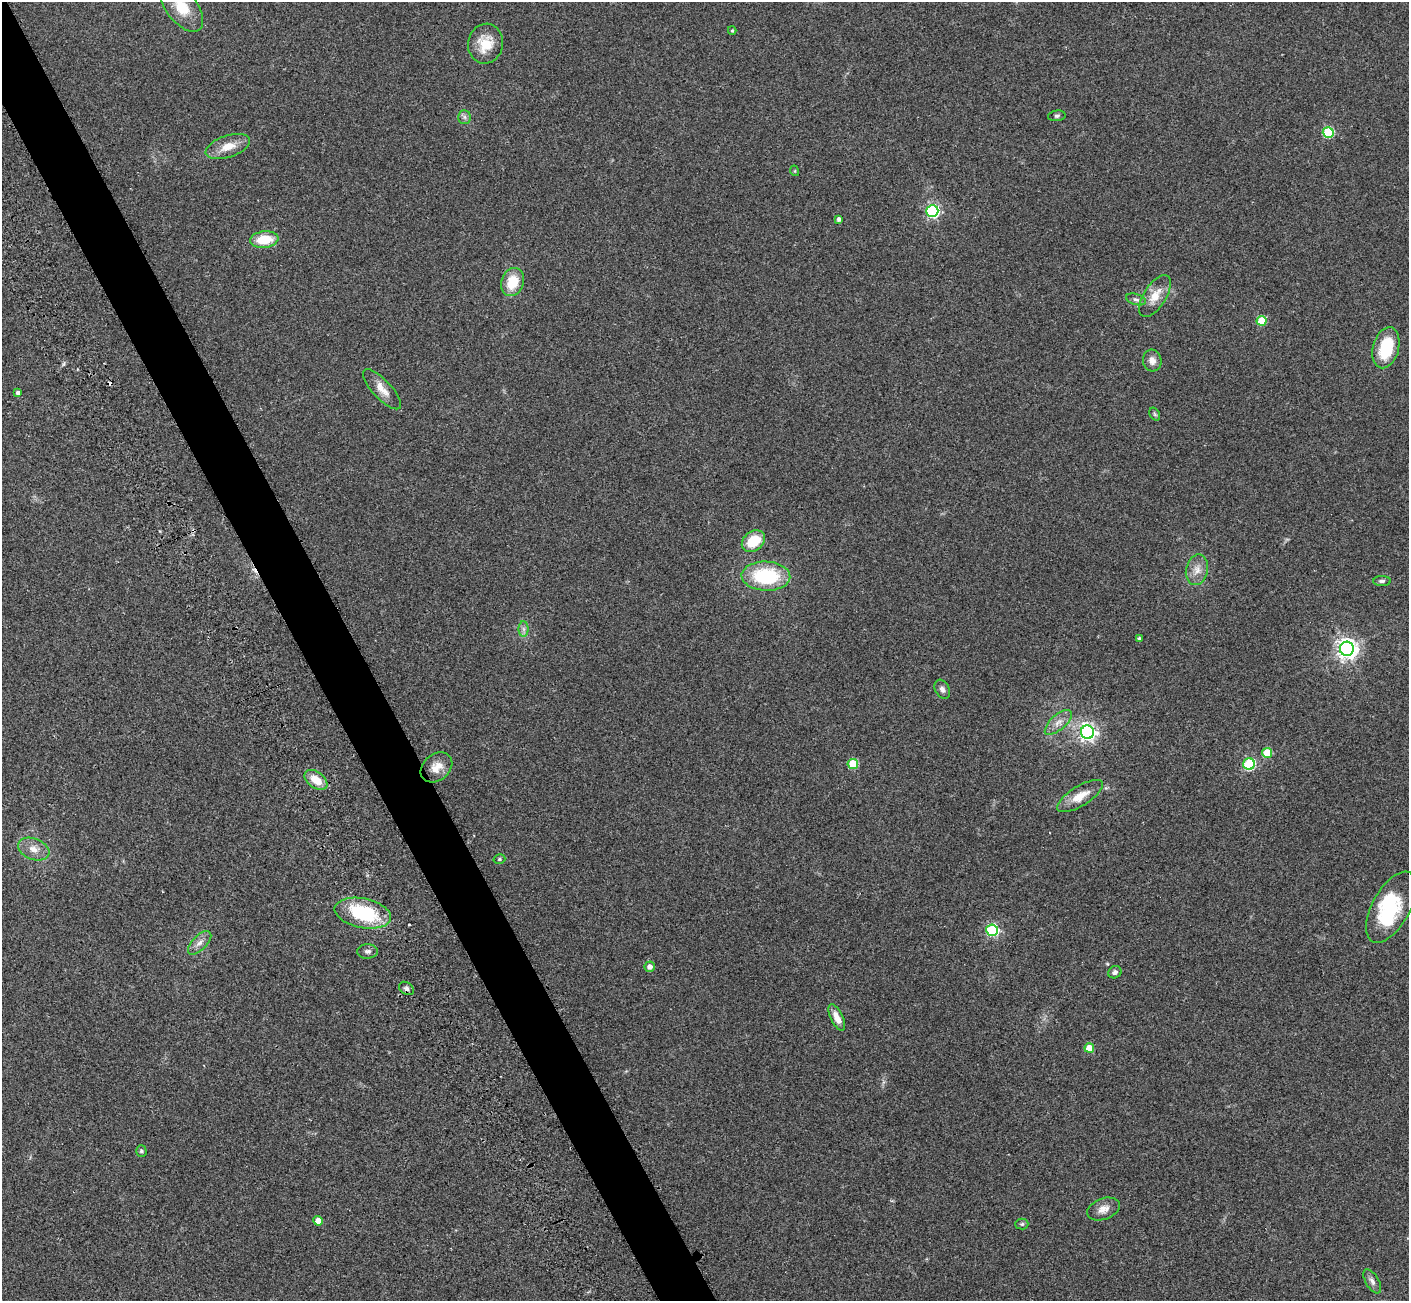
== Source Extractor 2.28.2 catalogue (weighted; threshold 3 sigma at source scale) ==
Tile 11 of 4 x 4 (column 3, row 3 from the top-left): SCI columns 2929-4335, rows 1690-2988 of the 5822 x 5851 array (HDU 1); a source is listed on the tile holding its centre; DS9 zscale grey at full resolution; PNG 1411 x 1303 px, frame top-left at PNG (2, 2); each listed source drawn as its Kron ellipse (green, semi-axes under 4 px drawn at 4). Shown black and unused: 4% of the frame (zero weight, under 2 of 3 exposures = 7% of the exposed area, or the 3 px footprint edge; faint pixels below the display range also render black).
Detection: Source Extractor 2.28.2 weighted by HDU 2 'WHT'; one run over the whole footprint, this tile lists its part. Background 0.0562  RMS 0.0082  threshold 0.0368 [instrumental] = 3 sigma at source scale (4.5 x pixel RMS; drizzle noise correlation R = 1.50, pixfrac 1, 0.05/0.05 arcsec/px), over >= 5 px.
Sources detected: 56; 1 inside a brighter object's white glare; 2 cosmic-ray / hot-pixel residue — neither listed nor drawn; the other 53 listed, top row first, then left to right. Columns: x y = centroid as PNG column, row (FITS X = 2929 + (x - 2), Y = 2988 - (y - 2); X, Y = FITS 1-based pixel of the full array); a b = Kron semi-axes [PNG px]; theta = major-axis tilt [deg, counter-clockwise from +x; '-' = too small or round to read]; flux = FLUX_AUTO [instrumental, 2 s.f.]
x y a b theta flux
182 7 29 15 -52 25
732 31 4 3 - 1
486 44 20 17 78 17
1057 116 9 5 7 1.6
464 117 7 6 - 2
1328 132 5 5 - 64
228 147 23 11 18 12
795 171 5 3 - 0.74
932 211 6 6 - 150
839 219 4 4 - 2.6
264 239 14 8 6 20
513 282 14 11 69 19
1155 296 24 11 57 12
1136 299 10 5 -17 2
1262 321 5 5 - 32
1386 348 21 13 75 34
1152 361 11 9 -76 5.2
382 389 26 9 -47 8.9
18 392 4 3 - 5.7
1155 414 7 5 -59 1.2
753 541 13 9 36 21
1197 570 15 11 77 7.7
766 576 24 14 -2 55
1382 581 9 5 1 1.9
524 629 7 5 -89 2.1
1139 638 4 4 - 0.94
1347 649 7 7 - 480
942 689 10 7 -61 3
1058 722 17 7 42 6.2
1087 732 7 6 - 280
1267 753 5 5 - 28
853 764 5 5 - 34
1249 764 6 5 - 79
436 767 17 13 40 9.7
316 780 13 8 -35 12
1080 796 26 10 32 13
34 849 16 10 -21 8
499 859 6 4 16 1.1
1391 907 39 18 61 56
363 913 28 14 -12 56
992 930 6 6 - 110
200 943 15 7 46 4.8
368 951 10 7 1 2.7
650 967 5 5 - 4.3
1115 972 7 6 - 2.2
406 988 8 6 -33 2.4
837 1017 14 6 -64 7.1
1089 1048 5 5 - 18
141 1151 5 5 - 1.7
1103 1209 17 10 20 6.7
318 1221 5 4 - 9.5
1022 1224 6 5 - 1.5
1372 1281 13 6 -60 3.4
Isophote crosses this tile's border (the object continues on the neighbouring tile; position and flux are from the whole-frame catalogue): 1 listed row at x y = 182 7